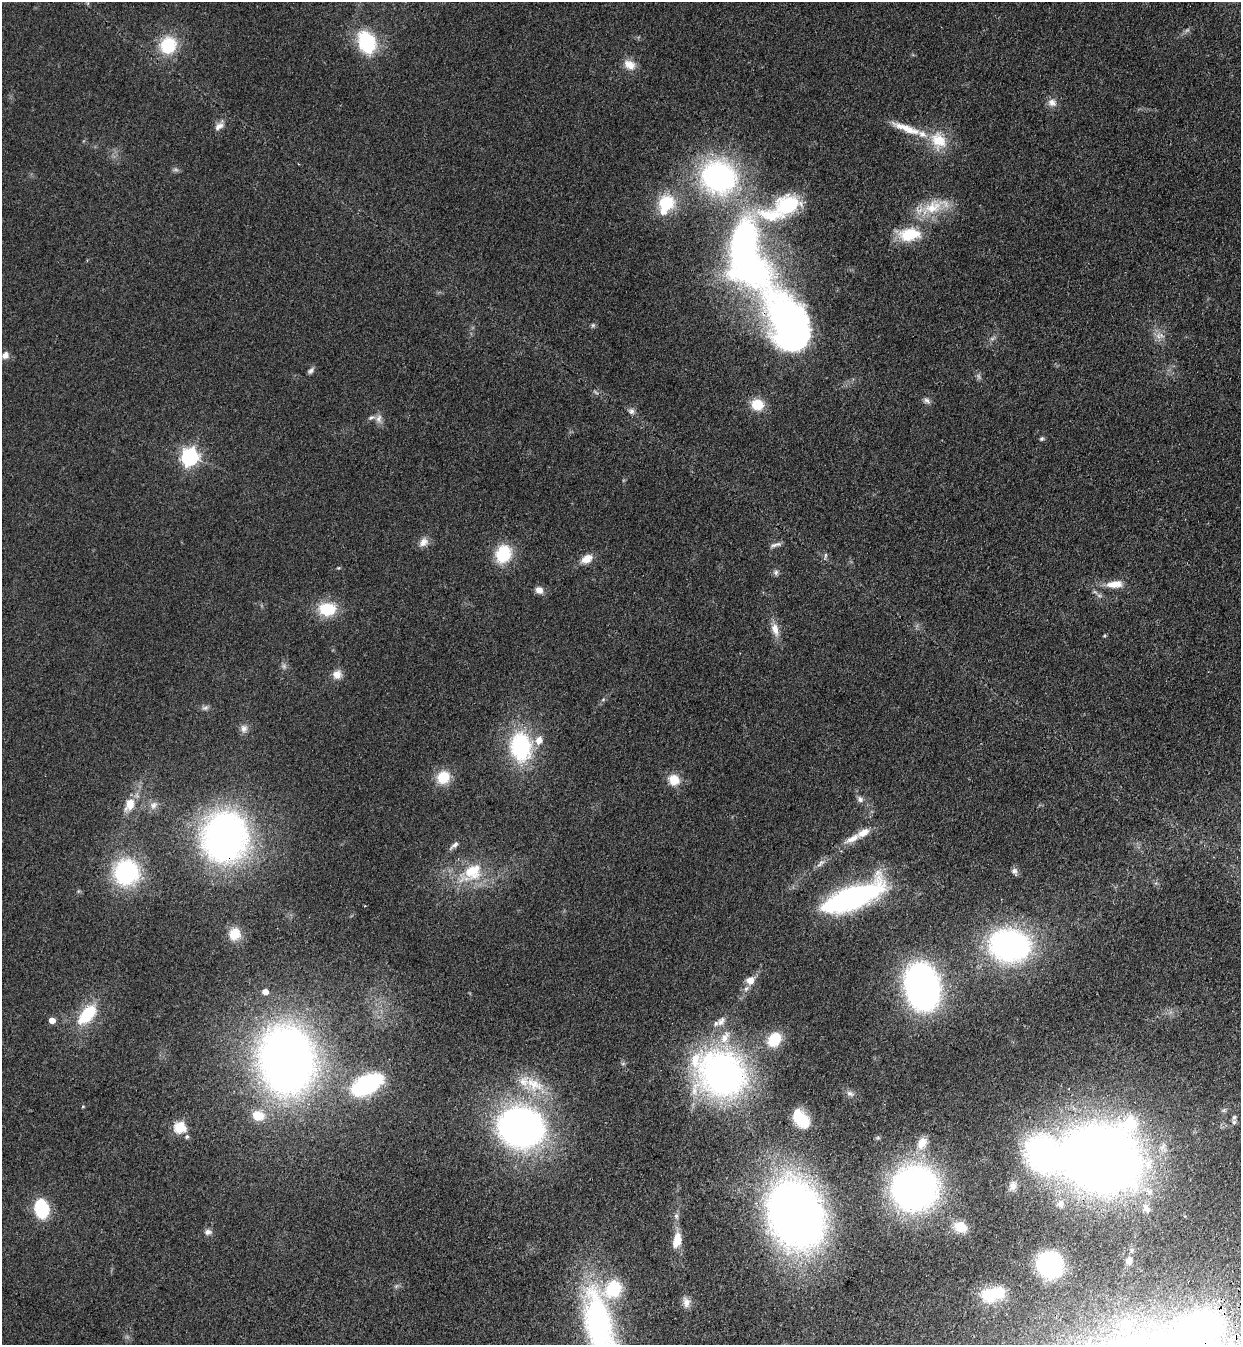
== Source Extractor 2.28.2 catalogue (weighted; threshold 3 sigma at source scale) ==
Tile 6 of 4 x 4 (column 2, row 2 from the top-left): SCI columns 1485-2723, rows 2730-4072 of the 5574 x 5458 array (HDU 1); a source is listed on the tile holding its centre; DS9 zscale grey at full resolution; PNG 1243 x 1347 px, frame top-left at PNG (2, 2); no overlay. Shown black and unused: <1% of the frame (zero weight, under 3 of 4 exposures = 6% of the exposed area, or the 3 px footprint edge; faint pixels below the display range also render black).
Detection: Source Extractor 2.28.2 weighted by HDU 2 'WHT'; one run over the whole footprint, this tile lists its part. Background 0.0826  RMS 0.0066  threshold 0.0298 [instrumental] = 3 sigma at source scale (4.5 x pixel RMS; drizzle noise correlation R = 1.50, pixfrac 1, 0.05/0.05 arcsec/px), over >= 5 px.
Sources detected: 111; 5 too faint to see at this stretch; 3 inside a brighter object's white glare — not listed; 8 inside a brighter listed object's ellipse — not listed separately; the other 95 listed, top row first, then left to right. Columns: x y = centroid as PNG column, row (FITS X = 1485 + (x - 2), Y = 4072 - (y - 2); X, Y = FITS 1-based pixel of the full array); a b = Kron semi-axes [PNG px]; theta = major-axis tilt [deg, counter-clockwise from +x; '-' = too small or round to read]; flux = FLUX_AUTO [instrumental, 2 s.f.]
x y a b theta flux
366 42 29 20 -67 38
168 45 18 17 - 30
629 65 16 11 -32 7.1
1052 102 12 10 -30 4.3
219 126 13 8 33 3.9
907 128 45 9 -21 15
938 140 26 20 -57 20
718 177 27 24 -21 170
666 203 19 17 8 25
790 205 27 17 12 40
934 206 43 17 20 23
909 234 23 13 6 25
744 244 60 25 77 210
593 325 6 5 - 1.1
790 325 93 41 -61 300
1159 336 13 7 15 3.9
5 355 8 7 - 4
311 371 10 5 43 2
927 400 10 6 -32 2.2
757 404 12 11 - 15
631 411 8 7 - 2.3
379 419 12 8 80 3.6
1041 439 6 5 - 1.2
190 457 7 7 - 220
423 542 14 10 46 4.8
776 545 16 4 14 2.4
503 554 18 15 69 29
825 556 9 3 81 1.2
587 559 13 9 31 7.8
776 572 8 6 87 1.8
1114 584 23 10 5 9.2
539 590 9 8 - 4.6
327 609 21 16 0 22
775 629 20 9 -73 6.9
1104 636 6 3 19 0.67
337 674 11 11 - 5.7
603 699 6 4 2 0.88
244 728 11 9 -88 3.6
539 740 11 9 69 6.2
521 747 26 19 -84 74
443 777 14 13 - 17
674 780 12 11 - 11
860 799 9 7 -48 2.4
130 804 18 11 65 11
153 805 12 9 56 4
225 837 38 32 84 330
852 839 24 8 28 8.6
454 845 14 5 40 2.6
821 863 15 6 46 3.2
473 871 25 21 34 26
1014 871 9 8 - 2.5
126 872 22 21 - 86
852 898 56 18 22 180
234 934 15 14 - 12
1009 945 26 20 -11 240
750 980 10 9 - 6.3
922 986 30 21 -79 330
746 989 8 5 53 2.2
265 991 5 5 - 5.2
87 1015 28 14 47 28
52 1020 5 5 - 7.1
721 1021 15 8 47 4.6
774 1039 16 12 49 19
286 1060 44 35 -83 650
721 1074 43 35 -34 290
367 1084 19 10 27 140
534 1084 31 18 -28 23
850 1094 10 6 -35 2.4
83 1106 4 4 - 0.68
258 1116 17 13 -13 13
1234 1117 8 7 - 1.9
801 1119 19 12 -48 24
180 1127 6 6 - 58
521 1127 31 28 -19 360
187 1137 6 6 - 1.7
922 1143 17 12 62 10
1101 1158 53 46 -2 920
1013 1186 14 9 67 4.8
915 1188 29 28 - 390
1060 1203 11 10 - 5
1145 1208 13 9 -83 4.1
41 1209 12 8 -81 67
795 1214 58 44 -65 520
676 1216 7 6 - 1.8
960 1227 16 12 -20 11
208 1232 10 8 -3 2.6
677 1239 16 8 78 12
1129 1261 8 7 - 3.9
1049 1265 17 15 -60 120
613 1289 21 17 47 31
997 1292 22 18 -3 19
686 1302 14 9 -79 4.4
1126 1323 18 14 41 12
599 1326 66 22 -76 210
1202 1327 33 23 21 290
Overlapping masked pixels (flux is a lower limit): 4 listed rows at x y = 168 45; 790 325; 225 837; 1202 1327
Isophote crosses this tile's border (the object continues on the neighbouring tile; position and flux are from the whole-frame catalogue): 2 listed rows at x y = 599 1326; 1202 1327